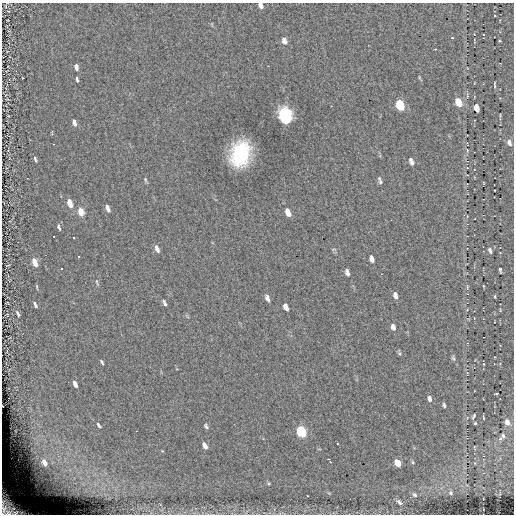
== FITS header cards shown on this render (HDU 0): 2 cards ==
NAXIS1  =                  512
NAXIS2  =                  512

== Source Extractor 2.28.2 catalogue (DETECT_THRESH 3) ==
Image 512 x 512 px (HDU 0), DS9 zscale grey, 1 PNG px = 1 image px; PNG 516 x 516 px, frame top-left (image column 1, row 512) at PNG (2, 3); no overlay
Background 0.11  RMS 4.4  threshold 13.2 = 3 sigma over >= 5 px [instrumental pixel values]
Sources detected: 84; all 84 listed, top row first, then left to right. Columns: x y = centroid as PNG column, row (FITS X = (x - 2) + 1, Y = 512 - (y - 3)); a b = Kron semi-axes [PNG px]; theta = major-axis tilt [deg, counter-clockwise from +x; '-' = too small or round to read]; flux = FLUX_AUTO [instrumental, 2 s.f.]
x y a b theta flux
260 5 6 4 -63 1200
452 38 3 3 - 340
284 40 8 5 -67 1400
499 41 3 3 - 1700
435 49 3 2 - 350
76 67 6 4 -77 1400
419 77 6 4 -72 300
22 78 3 2 - 1100
77 79 5 2 - 510
494 85 6 2 90 410
467 96 7 3 -86 380
458 102 8 5 -65 5800
400 105 8 5 -68 16000
476 108 7 4 -67 3400
285 115 9 6 -70 100000
74 122 7 4 -75 1300
509 142 9 5 -71 1100
467 150 5 3 - 270
240 154 19 14 77 28000
35 159 6 3 -77 550
411 159 6 4 -23 470
412 162 7 6 - 790
474 177 3 2 - 160
145 180 8 4 -72 410
380 180 8 4 -71 630
69 203 8 4 -73 3500
108 208 7 3 -71 1200
81 212 10 7 -76 2200
288 212 9 5 -67 2100
59 227 6 3 -69 530
53 237 3 3 - 13000
73 238 3 3 - 13000
157 249 9 5 -69 1100
490 250 7 4 -68 620
46 255 2 2 - 13000
79 257 3 3 - 13000
372 259 7 4 -75 1100
34 262 7 4 -71 3500
62 268 3 3 - 13000
500 270 5 3 - 540
347 272 8 4 -75 920
97 282 10 3 -69 400
483 286 3 2 - 240
467 287 7 3 -84 350
395 295 8 4 -76 1100
495 296 4 2 - 270
267 298 7 4 -67 980
164 303 7 4 -68 680
35 305 6 3 -64 740
286 307 7 4 -66 1300
500 310 5 3 - 250
18 313 6 3 -66 620
393 327 8 5 -72 1100
453 358 9 5 -76 600
102 362 5 2 - 440
483 364 5 3 - 280
75 384 6 3 -63 1800
496 394 3 3 - 2200
429 399 7 4 -77 920
444 405 5 3 - 520
2 406 3 2 - 210
474 416 5 2 - 470
483 418 4 2 - 290
507 422 9 6 -67 1800
475 423 3 3 - 290
99 425 8 4 -56 660
206 426 6 4 -53 570
301 431 7 5 -60 28000
503 436 5 4 - 580
500 439 7 5 36 730
337 444 2 2 - 240
205 446 6 4 -58 1800
474 447 5 3 - 200
162 451 3 3 - 240
328 459 3 3 - 330
44 462 14 10 -63 5300
330 462 3 2 - 530
412 462 5 4 - 380
397 463 6 5 - 5000
269 483 7 3 -8 370
451 493 6 5 - 530
415 495 7 5 -43 680
399 502 8 5 -42 860
9 507 23 14 -43 8700
At the frame edge (FLAGS 8, measured only in part): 3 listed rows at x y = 260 5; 2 406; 9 507